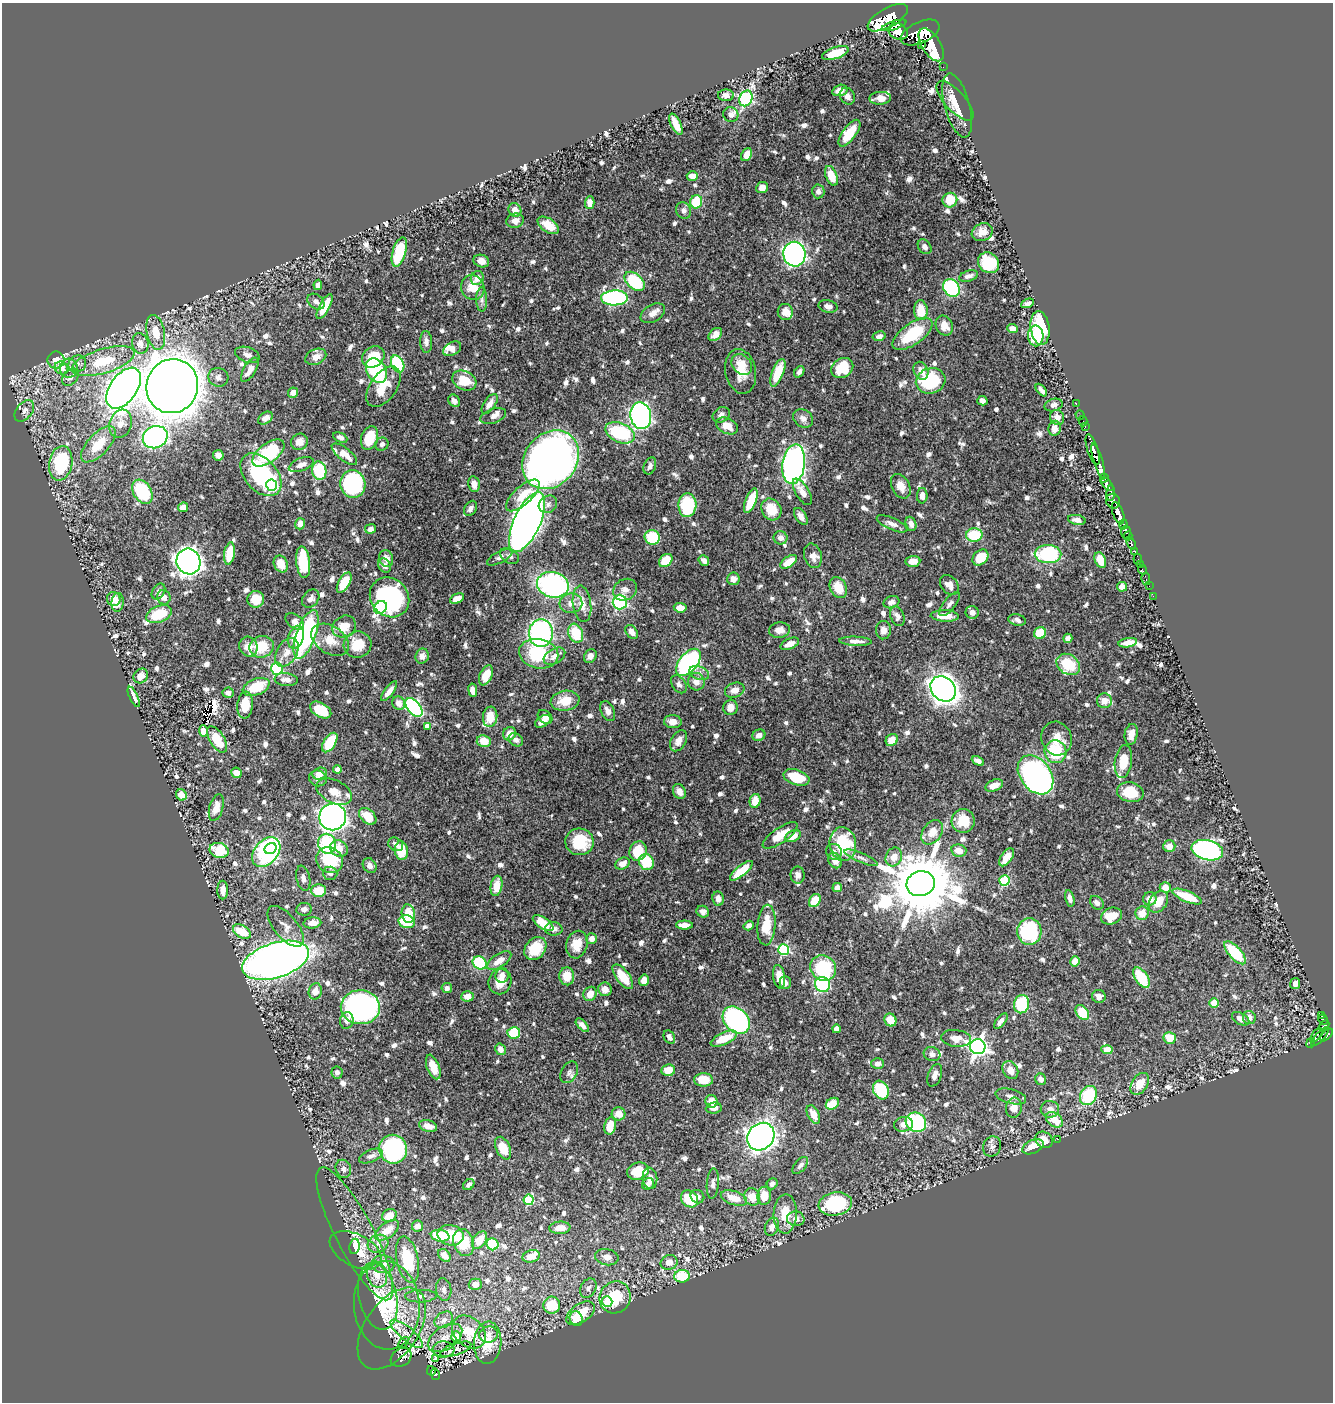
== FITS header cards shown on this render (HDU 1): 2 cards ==
NAXIS1  =                 1331
NAXIS2  =                 1400

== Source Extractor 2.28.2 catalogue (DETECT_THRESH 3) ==
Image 1331 x 1400 px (HDU 1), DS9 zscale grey, 1 PNG px = 1 image px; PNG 1335 x 1404 px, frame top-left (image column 1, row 1400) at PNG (2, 3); each listed source drawn as its Kron ellipse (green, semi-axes under 4 px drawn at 4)
Background 0.45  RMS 0.008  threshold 0.024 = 3 sigma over >= 5 px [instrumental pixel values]
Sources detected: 916; of the 916, the 500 brightest by FLUX_AUTO listed and drawn (416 fainter detections omitted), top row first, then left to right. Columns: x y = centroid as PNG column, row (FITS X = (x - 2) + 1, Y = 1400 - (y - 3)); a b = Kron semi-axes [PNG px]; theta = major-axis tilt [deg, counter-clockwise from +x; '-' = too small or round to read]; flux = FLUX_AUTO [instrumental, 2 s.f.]
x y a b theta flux
888 18 22 9 29 2400
894 25 13 4 17 890
898 31 10 7 -25 1400
920 33 21 10 24 2500
921 44 3 3 - 2100
931 45 18 9 -58 2200
835 53 14 5 18 15
943 67 2 2 - 7
840 90 8 5 16 5
726 95 8 5 0 3.2
847 96 9 7 -58 3.4
746 98 8 6 65 88
880 98 11 6 3 4.8
955 101 25 10 -48 6.4
957 105 33 12 -75 9.3
731 114 7 7 - 2.8
676 124 11 5 -64 8.5
849 133 16 6 53 18
746 155 7 5 64 6.6
692 176 6 5 - 5.9
831 176 10 5 -68 11
762 188 6 5 - 4.8
818 191 7 6 - 2.9
950 200 7 7 - 14
590 202 6 4 88 4
696 202 6 6 - 19
515 210 7 6 - 5.4
684 211 8 7 - 2.6
515 221 9 7 14 4.4
548 225 12 6 -35 7.8
982 232 11 8 20 4.9
925 247 8 6 -52 2.3
399 252 15 6 74 28
794 254 12 11 - 210
481 261 8 6 -18 3.4
989 263 11 9 -37 25
969 276 10 5 18 2.5
477 278 7 6 - 5.3
635 281 12 7 -42 39
318 285 5 4 - 2.1
473 287 12 11 - 9.2
951 288 9 7 -57 64
615 298 13 7 2 88
482 300 12 5 -89 2.3
316 302 9 6 -38 2.5
1028 303 7 4 24 2.2
828 306 9 6 -14 2.9
325 307 14 5 62 12
921 310 10 7 -85 12
785 312 8 7 - 5.1
653 313 13 8 30 4
944 325 10 8 -66 6.7
1012 328 5 4 - 3.1
1040 328 17 9 -83 32
156 332 18 9 -79 9.7
715 334 8 5 42 2.9
913 334 23 10 35 29
879 336 6 4 13 2.3
1036 336 10 7 -89 40
426 342 11 6 -87 2.3
140 343 10 8 -77 4.4
452 349 10 6 30 4.3
247 355 12 7 -19 3.1
316 357 11 7 23 4.8
373 357 12 9 40 17
56 360 8 8 - 6.6
103 361 33 12 17 23
77 364 9 8 - 2.7
398 364 9 6 -66 41
742 365 11 9 -46 9.6
61 368 7 6 - 6.5
69 368 9 9 - 3.4
842 368 12 9 33 20
250 370 13 6 59 4.6
376 371 13 9 -59 43
741 371 22 15 -79 11
921 371 9 7 -65 4.8
799 372 6 4 55 2.2
778 373 14 6 69 16
71 377 10 6 46 3
218 377 10 9 - 2.7
464 380 13 9 -27 13
931 381 15 12 16 38
172 386 27 25 67 1300
383 387 23 13 54 14
124 388 23 13 54 540
1041 390 7 3 -49 2.4
293 393 5 5 - 3.8
454 401 7 5 -50 2.2
982 401 5 4 - 2.2
490 404 11 5 55 4.1
1076 404 3 2 - 12
1054 405 9 6 16 2.1
24 411 12 8 51 3.4
721 415 9 7 35 2.3
1080 415 5 3 - 6.7
493 416 13 7 19 2.8
641 416 13 10 -81 220
1057 417 8 7 - 3.2
265 418 8 5 35 3.2
803 418 10 8 -34 3.7
1083 421 5 2 - 10
120 424 14 11 72 5.7
727 426 11 7 -26 7
1085 427 3 2 - 17
1054 428 7 6 - 3.7
620 433 15 9 -25 46
155 437 13 11 25 130
340 437 7 4 -26 2.7
370 438 12 8 72 14
299 442 8 8 - 4.6
98 444 22 10 47 14
382 444 7 6 - 2.1
1093 450 16 5 -73 950
268 453 19 9 37 41
344 454 15 6 -38 7
218 455 5 5 - 2.4
551 460 32 26 50 420
1098 462 19 4 -74 800
61 463 17 11 80 38
794 464 20 11 82 200
301 465 13 6 22 3.5
650 466 9 6 68 2.1
319 471 9 7 -80 27
261 475 25 16 -48 59
1104 478 4 3 - 72
353 484 14 12 -76 64
474 484 8 5 -78 3.8
1107 484 8 4 -48 320
272 485 5 5 - 72
901 486 13 8 -62 6.8
142 492 13 9 -58 32
802 492 15 6 -59 4.7
1111 493 8 4 87 210
523 495 21 9 42 12
922 496 8 5 89 3.5
751 501 13 5 68 15
1113 501 7 6 - 350
548 504 9 8 - 2.6
687 505 12 9 87 33
183 507 5 4 - 3.6
470 508 8 5 58 2.5
771 509 11 9 -56 14
1118 513 11 5 -70 1100
801 516 9 5 -58 2.7
1077 520 9 5 -10 3
527 522 32 13 65 700
300 524 6 5 - 4.2
892 524 16 6 -24 3.3
911 524 7 5 -69 2.8
1123 525 5 3 - 240
371 529 5 4 - 2.5
1126 532 6 4 81 420
974 535 8 7 - 21
1128 536 4 3 - 210
652 537 7 7 - 23
781 538 7 6 - 3.3
1131 543 6 3 -70 140
1134 551 4 3 - 100
230 553 11 5 80 17
1048 554 13 9 -1 47
510 556 10 7 -32 2.1
813 556 12 8 -75 4.1
500 557 14 5 26 2.3
386 558 8 7 - 3.6
980 558 9 7 43 12
1138 559 5 3 - 30
666 560 7 5 43 14
704 560 6 4 -50 2.6
1100 560 8 5 -66 9.4
188 561 13 12 - 440
913 561 7 5 3 6.6
303 562 16 7 -84 29
789 562 9 5 35 9.1
281 564 9 6 -63 8.9
1140 564 2 2 - 5.1
384 566 7 6 - 2.4
1142 570 4 3 - 8.6
733 579 6 6 - 2.9
1146 579 6 3 -78 12
344 583 11 5 60 12
553 585 16 12 -13 110
949 585 11 8 -49 4.8
1149 586 2 2 - 2.4
838 587 11 8 -62 9.8
1122 587 5 5 - 4.9
625 590 12 10 31 3.4
158 591 8 6 56 2.7
1153 596 2 2 - 5.3
164 597 7 6 - 3.5
389 597 21 18 -47 72
114 599 7 6 - 6.1
256 599 8 8 - 10
311 599 10 7 49 2.7
457 599 7 4 27 4
118 602 9 6 84 2.8
620 602 7 7 - 50
891 602 8 6 20 2.7
571 603 11 10 - 4.9
582 604 18 9 -83 6.8
950 604 15 5 51 2.4
380 607 7 5 49 64
680 608 6 5 - 6
972 612 6 6 - 3
159 614 13 8 21 17
897 616 10 6 -67 2.6
945 616 14 5 -3 9.6
1017 620 9 5 -11 2.2
295 621 10 6 -39 5.4
344 627 12 10 32 9.2
780 630 10 7 4 4.5
883 630 9 7 85 3.6
632 632 8 5 -56 3.5
541 633 14 12 86 110
576 633 10 7 -70 19
1040 633 6 6 - 13
306 634 25 9 70 95
296 637 12 7 75 13
1068 638 4 4 - 2.3
330 640 21 13 -33 11
856 641 16 4 -2 3.3
1128 643 9 4 10 4.8
790 644 10 5 23 4.5
358 645 14 13 - 13
248 647 10 9 - 6.2
262 647 12 10 16 15
287 652 15 10 59 5.8
539 654 20 14 -12 34
422 656 7 6 - 2.8
554 656 12 7 30 4.4
590 656 7 6 - 3.2
688 662 16 9 50 110
1068 664 12 9 -35 19
277 669 6 6 - 55
699 673 10 6 -21 2.6
486 675 10 6 65 13
141 676 8 6 46 4.5
286 680 11 6 -6 3.3
696 682 9 8 - 4.3
679 684 10 6 -55 2.4
256 687 14 8 21 18
943 689 14 11 -45 450
473 690 7 4 -82 4
735 690 10 7 20 4.5
389 691 12 4 53 4
228 693 5 5 - 2.3
134 697 11 3 -65 3.5
565 701 14 10 10 11
1104 701 7 7 - 5.1
399 703 7 6 - 4.6
245 705 13 8 84 12
730 707 8 7 - 4.3
414 708 11 6 -51 96
321 710 12 7 -31 16
608 711 11 6 -64 3.4
490 717 10 7 83 9.4
545 717 8 6 -43 4.2
543 721 8 5 32 4.4
673 722 9 6 -4 4
427 726 4 4 - 3.3
203 731 5 4 - 4.9
509 734 7 6 - 5.4
1131 734 10 6 80 4.3
759 735 6 5 - 3.9
1057 738 17 15 -68 8.3
217 739 15 7 -58 16
516 740 8 6 -35 2.4
892 740 6 5 - 6.2
484 741 7 6 - 8.9
679 741 11 7 60 4.1
330 743 11 6 57 20
1055 752 11 11 - 25
978 761 6 4 -26 2.2
1123 761 16 8 82 11
337 769 4 4 - 3.1
236 773 5 5 - 5
320 774 7 5 23 6.5
1036 775 21 15 -53 160
796 777 13 7 -19 18
318 778 9 8 - 2.5
994 785 9 5 22 5.7
679 791 8 6 -62 3.7
334 792 19 11 -26 6.8
1130 792 13 9 -11 16
181 795 6 5 - 6.9
755 801 7 5 76 7.3
216 808 14 7 75 5.5
368 816 10 6 -44 11
333 817 13 13 - 460
963 821 12 11 - 12
932 832 13 9 55 7.9
780 835 20 7 34 12
793 836 8 5 28 6.6
579 842 14 13 - 19
327 844 10 8 -70 36
396 844 8 6 -33 2.6
843 844 17 13 -83 33
1169 846 6 6 - 4.6
271 849 6 5 - 34
339 849 9 8 - 8.4
219 850 10 7 -14 24
1207 850 16 9 -14 150
401 851 9 6 -81 13
638 851 10 8 63 16
959 851 7 6 - 6.5
266 852 17 11 49 120
834 852 8 7 - 2.2
894 857 10 8 62 5.2
1007 857 10 5 54 6.7
861 858 18 4 -23 2.7
330 860 14 12 -42 29
835 860 8 6 -57 5.4
646 862 8 7 - 20
622 864 7 5 26 4.4
370 866 8 6 -55 2.4
741 871 14 5 40 14
330 873 7 6 - 2.3
798 875 8 7 - 2.6
303 878 13 6 -78 2.7
1004 881 5 5 - 38
921 884 14 12 14 5800
496 886 10 5 80 9.1
1165 887 5 5 - 5.9
837 888 5 4 - 3.4
223 890 9 5 -89 4.3
319 890 7 6 - 13
1187 896 16 5 -22 17
718 898 7 5 -81 3.3
1070 898 8 4 -76 2.6
1150 899 7 6 - 4.5
815 901 7 5 56 13
1158 902 12 8 55 9.3
1097 903 8 5 -44 2.5
304 909 8 6 9 2.6
703 912 6 5 - 2.6
1142 913 7 6 - 7.6
408 914 9 6 -80 14
1111 916 11 8 22 10
407 922 8 6 -14 15
312 923 9 5 5 5.4
543 923 11 5 -32 11
684 925 8 4 -2 4.6
749 925 5 4 - 2.7
766 925 20 9 86 13
286 926 24 11 -50 6.3
554 929 9 6 -1 2.5
1029 931 13 12 - 40
242 932 10 6 -30 17
592 939 5 5 - 3.2
577 945 14 10 76 8.2
535 949 13 9 50 16
784 949 5 5 - 58
1235 953 14 6 -48 31
276 960 34 17 17 510
499 960 14 6 34 6.5
1075 961 5 4 - 7.6
480 963 7 6 - 36
823 968 13 12 - 34
502 975 7 6 - 3.5
567 976 9 7 -86 8.8
623 977 14 6 -53 13
779 977 12 6 -81 6.5
1141 978 11 6 -56 21
644 980 5 4 - 3.5
500 982 13 11 72 8
785 983 6 5 - 2.1
1295 983 5 5 - 3.2
823 984 8 7 - 46
447 988 5 5 - 2.1
605 989 7 6 - 4.6
315 991 8 6 75 5.7
590 994 7 6 - 6.2
468 996 6 5 - 4.4
1099 996 7 6 - 2.9
1214 1003 4 4 - 14
1021 1004 9 7 78 31
360 1007 19 17 -2 150
1082 1012 8 6 -53 15
1321 1016 4 3 - 31
1249 1018 6 6 - 3.7
1241 1019 9 5 -30 3.1
347 1020 8 6 76 2.8
736 1020 15 11 -47 97
890 1020 7 6 - 7.2
1323 1020 5 3 - 75
1001 1021 9 4 51 2.7
582 1025 8 4 -47 3
1324 1025 6 3 44 120
836 1029 4 4 - 6.3
514 1033 6 5 - 19
1316 1035 8 2 52 66
1327 1035 8 4 46 220
669 1037 7 5 -63 2.1
1320 1037 12 4 48 120
956 1038 15 8 -6 5.9
1170 1038 6 6 - 12
724 1039 14 6 25 12
1311 1043 5 3 - 19
978 1047 8 7 - 260
500 1049 6 5 - 3.7
1107 1050 5 4 - 8.4
932 1054 8 7 - 2.6
878 1063 6 5 - 2.7
433 1067 13 6 -69 8.4
668 1070 7 6 - 7.6
1010 1070 9 7 -59 5.7
337 1072 6 5 - 2.2
569 1072 11 7 62 2.3
935 1075 12 6 70 3.6
1041 1079 6 5 - 3.1
703 1080 9 6 -2 11
1140 1084 12 8 57 8.1
881 1090 10 7 -61 32
1088 1095 10 8 61 31
1011 1096 16 7 -15 4
711 1101 6 6 - 5
832 1104 7 5 32 11
714 1108 8 5 6 3.7
1014 1108 10 8 75 6.5
1050 1109 9 8 - 3.6
619 1114 7 6 - 6.9
813 1115 10 5 -64 5.8
1054 1120 9 6 -39 9.6
916 1122 10 9 - 65
903 1124 9 7 8 3
428 1126 9 5 -17 5.6
610 1126 9 6 78 8.4
761 1137 15 12 46 330
1058 1139 2 2 - 3.7
1044 1140 9 8 - 7.6
992 1146 10 9 - 2.4
1033 1147 11 6 24 8
503 1148 12 7 -65 13
393 1149 14 14 - 110
371 1156 12 6 22 2.6
800 1165 10 5 50 2.2
343 1169 9 7 -68 2.3
638 1171 11 8 14 13
650 1178 10 7 -81 4
713 1183 15 6 86 2.3
648 1184 6 5 - 2.8
772 1184 6 5 - 2.5
469 1185 6 5 - 2.1
764 1196 9 6 88 9.6
697 1197 7 6 - 2.3
752 1197 9 7 -67 8.9
734 1198 14 7 -18 8.1
690 1199 9 8 - 19
529 1200 5 5 - 31
835 1204 17 11 10 43
785 1214 19 11 88 12
389 1215 8 6 28 9.9
796 1219 9 7 -5 4.1
417 1226 6 5 - 4.4
772 1227 9 7 69 4.1
560 1228 10 6 4 5.7
387 1230 14 7 36 9.9
355 1234 74 19 -62 27
450 1235 13 10 -11 18
440 1236 9 6 -10 23
480 1240 9 6 54 9.5
464 1242 14 10 -69 18
378 1244 11 8 26 4.1
492 1244 6 6 - 27
354 1246 8 5 80 3.1
356 1250 28 16 -28 12
444 1255 7 5 -49 6.2
531 1256 9 6 15 6.6
607 1257 12 8 -13 3.7
408 1260 23 11 -78 32
669 1262 9 7 22 4.5
383 1264 11 9 -4 4.8
377 1275 13 10 -75 7.5
682 1276 8 6 1 20
475 1284 6 6 - 3.5
588 1288 10 7 62 2.4
444 1290 11 7 -82 2.6
378 1296 34 19 -78 15
421 1296 16 6 2 3.5
615 1297 16 15 - 21
607 1302 5 5 - 13
387 1305 44 33 -86 49
552 1305 8 8 - 15
581 1313 16 9 35 11
576 1319 7 6 - 10
444 1320 10 7 34 3.4
392 1328 46 26 55 15
469 1332 19 14 -43 15
407 1334 20 7 -40 4.7
489 1334 9 8 - 3.3
456 1336 5 5 - 12
445 1338 19 11 34 7.9
404 1342 6 3 50 4.4
488 1343 21 13 87 13
444 1349 11 8 -3 2.7
456 1349 16 6 19 2.9
401 1357 11 8 33 84
436 1358 4 3 - 2.5
431 1371 5 3 - 11
435 1374 6 2 -75 7.3
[416 fainter detections neither listed nor drawn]